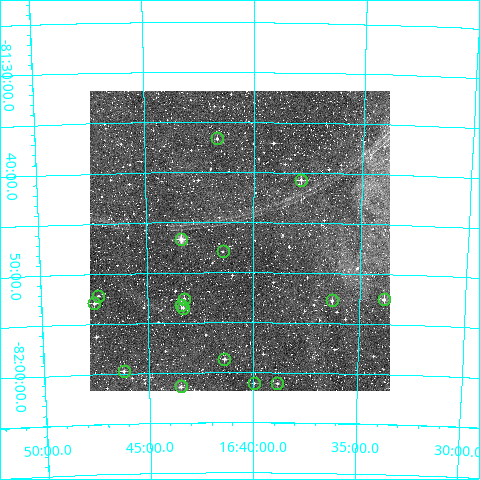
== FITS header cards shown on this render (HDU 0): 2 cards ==
NAXIS1  =                  300
NAXIS2  =                  300

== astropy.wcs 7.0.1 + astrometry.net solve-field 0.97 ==
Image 300 x 300 px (HDU 0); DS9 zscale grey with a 90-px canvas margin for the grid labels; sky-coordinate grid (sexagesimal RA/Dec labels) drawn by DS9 from the SOLVED WCS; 16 Tycho-2 reference stars matched to detected sources circled (green)
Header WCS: RA---TAN/DEC--TAN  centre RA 16:40:39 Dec -81:47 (250.16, -81.78 deg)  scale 6 arcsec/px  FOV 30.0' x 30.0'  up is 0 deg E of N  parity normal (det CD < 0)
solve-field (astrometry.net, Tycho-2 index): VERIFIED the header's WCS against the Tycho-2 star catalogue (verified at 2 index scales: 11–16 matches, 0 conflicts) and refined it, rather than solving blind
Solved WCS: RA---TAN-SIP/DEC--TAN-SIP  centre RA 16:40:39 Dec -81:47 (250.16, -81.78 deg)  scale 5.99 arcsec/px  FOV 30.0' x 30.0'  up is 0 deg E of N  parity normal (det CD < 0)
The solver's refit moves the header's centre by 1.4 arcsec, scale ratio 0.9991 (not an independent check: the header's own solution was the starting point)
Tycho-2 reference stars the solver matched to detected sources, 16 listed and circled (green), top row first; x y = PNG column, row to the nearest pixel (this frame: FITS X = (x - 90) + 1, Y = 300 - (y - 91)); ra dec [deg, ICRS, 3 dp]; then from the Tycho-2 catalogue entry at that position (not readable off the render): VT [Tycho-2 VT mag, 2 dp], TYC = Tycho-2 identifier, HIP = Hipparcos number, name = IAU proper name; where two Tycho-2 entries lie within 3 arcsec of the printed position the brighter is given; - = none
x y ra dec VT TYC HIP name
217 138 250.420 -81.611 11.52 9455-286-1 - -
301 180 249.455 -81.679 10.62 9454-1058-1 - -
181 239 250.845 -81.778 9.84 9455-1196-1 - -
223 251 250.359 -81.799 11.94 9455-675-1 - -
98 296 251.823 -81.870 12.20 9455-1284-1 - -
184 299 250.815 -81.877 11.50 9455-1287-1 - -
384 299 248.460 -81.875 10.30 9454-820-1 - -
332 300 249.070 -81.879 10.78 9454-910-1 - -
94 303 251.878 -81.882 11.19 9455-866-1 - -
181 305 250.850 -81.887 11.13 9455-1236-1 - -
183 308 250.830 -81.892 11.36 9455-842-1 - -
224 359 250.344 -81.978 11.73 9455-13-1 - -
124 371 251.548 -81.996 11.41 9455-1464-1 - -
254 383 249.992 -82.018 12.45 9454-994-1 - -
277 383 249.706 -82.018 11.49 9454-925-1 - -
181 386 250.869 -82.023 11.03 9455-732-1 - -